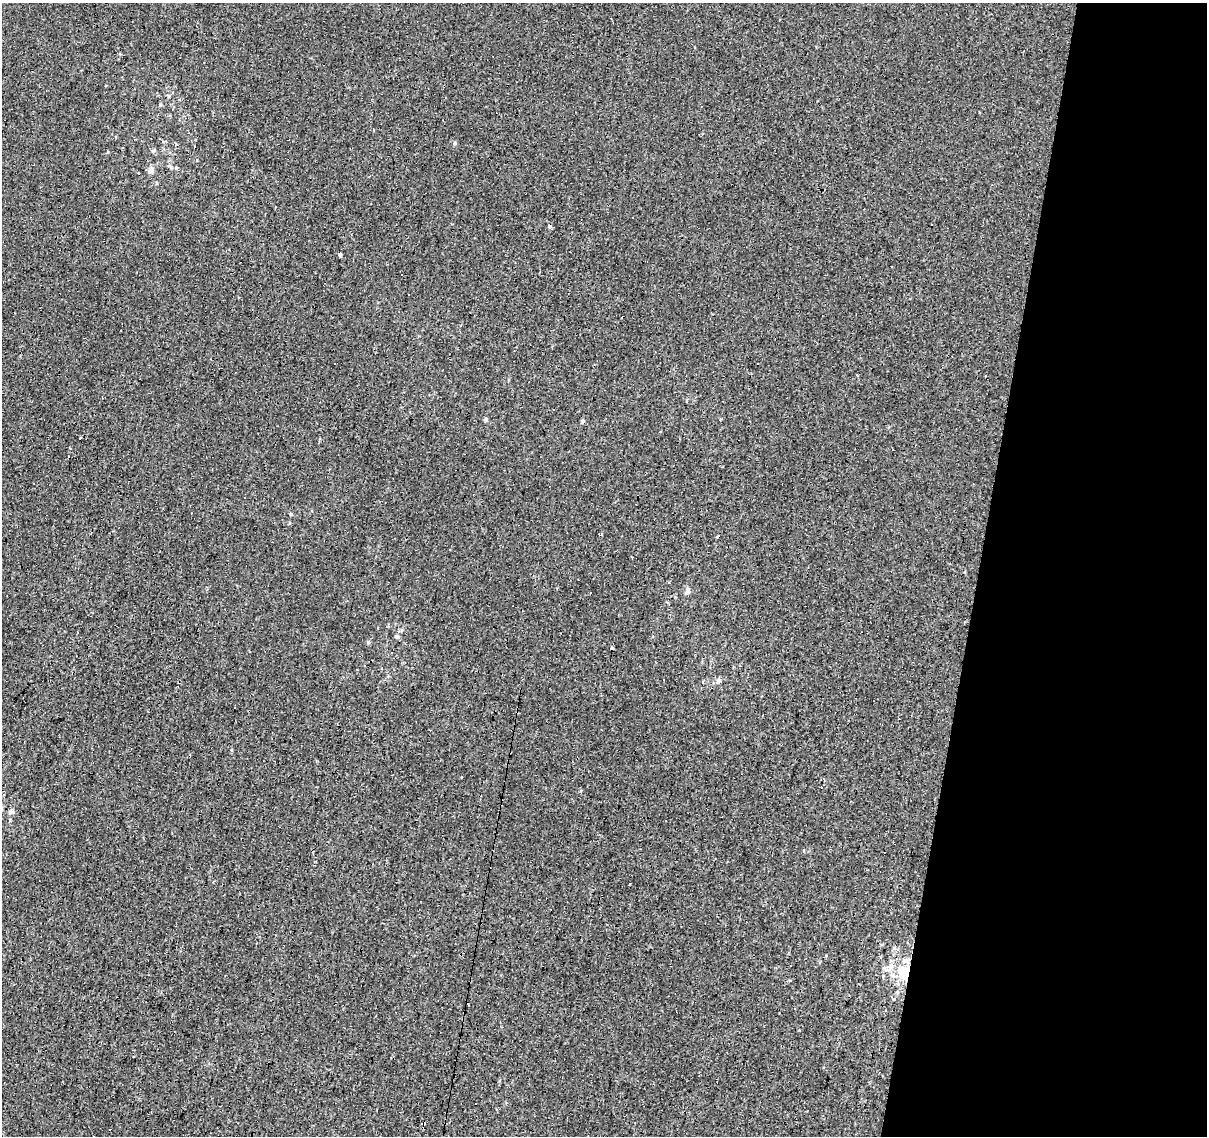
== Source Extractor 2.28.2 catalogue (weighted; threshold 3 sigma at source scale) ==
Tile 8 of 4 x 4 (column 4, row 2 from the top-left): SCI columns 3616-4820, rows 2489-3622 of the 4824 x 5035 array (HDU 1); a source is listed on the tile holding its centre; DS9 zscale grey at full resolution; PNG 1209 x 1138 px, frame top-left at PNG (2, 3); no overlay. Shown black and unused: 19% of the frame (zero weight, under 3 of 4 exposures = <1% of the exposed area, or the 3 px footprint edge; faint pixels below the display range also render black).
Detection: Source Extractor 2.28.2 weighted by HDU 2 'WHT'; one run over the whole footprint, this tile lists its part. Background -0.00137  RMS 0.0033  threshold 0.015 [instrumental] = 3 sigma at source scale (4.5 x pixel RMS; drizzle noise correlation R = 1.50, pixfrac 1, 0.0396/0.0396 arcsec/px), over >= 5 px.
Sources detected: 49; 20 cosmic-ray / hot-pixel residue — not listed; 1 inside a brighter listed object's ellipse — not listed separately; the other 28 listed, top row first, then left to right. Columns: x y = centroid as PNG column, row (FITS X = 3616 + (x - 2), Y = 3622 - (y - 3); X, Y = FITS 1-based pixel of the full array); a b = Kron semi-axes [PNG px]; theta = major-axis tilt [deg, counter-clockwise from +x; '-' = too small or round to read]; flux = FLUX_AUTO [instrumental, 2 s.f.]
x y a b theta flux
455 143 6 5 - 0.58
153 151 6 5 - 0.57
169 166 10 4 -41 0.9
151 170 9 7 62 1.8
550 226 4 3 - 8.2
340 254 4 3 - 4.5
401 275 2 2 - 0.3
985 376 3 2 - 0.27
486 419 5 4 - 0.76
721 419 4 4 - 0.28
583 421 5 5 - 0.69
80 438 3 2 - 0.59
291 514 4 4 - 0.38
965 571 4 3 - 0.3
669 583 3 3 - 0.35
687 591 11 6 66 1.4
397 636 7 6 - 0.82
368 642 6 5 - 0.66
611 649 3 3 - 1.1
392 653 3 3 - 1.5
718 680 9 6 72 1.2
703 681 5 3 - 0.51
11 812 8 6 7 1.1
894 948 5 5 - 0.66
791 965 3 3 - 0.96
891 966 11 7 -90 2.1
905 973 11 10 - 12
475 1103 3 3 - 0.67
Overlapping masked pixels (flux is a lower limit): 2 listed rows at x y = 550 226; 905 973
Unlisted compact peaks at least as high as the median listed source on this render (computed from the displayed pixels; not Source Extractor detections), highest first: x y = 197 160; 160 105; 108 152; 581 791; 289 523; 156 183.